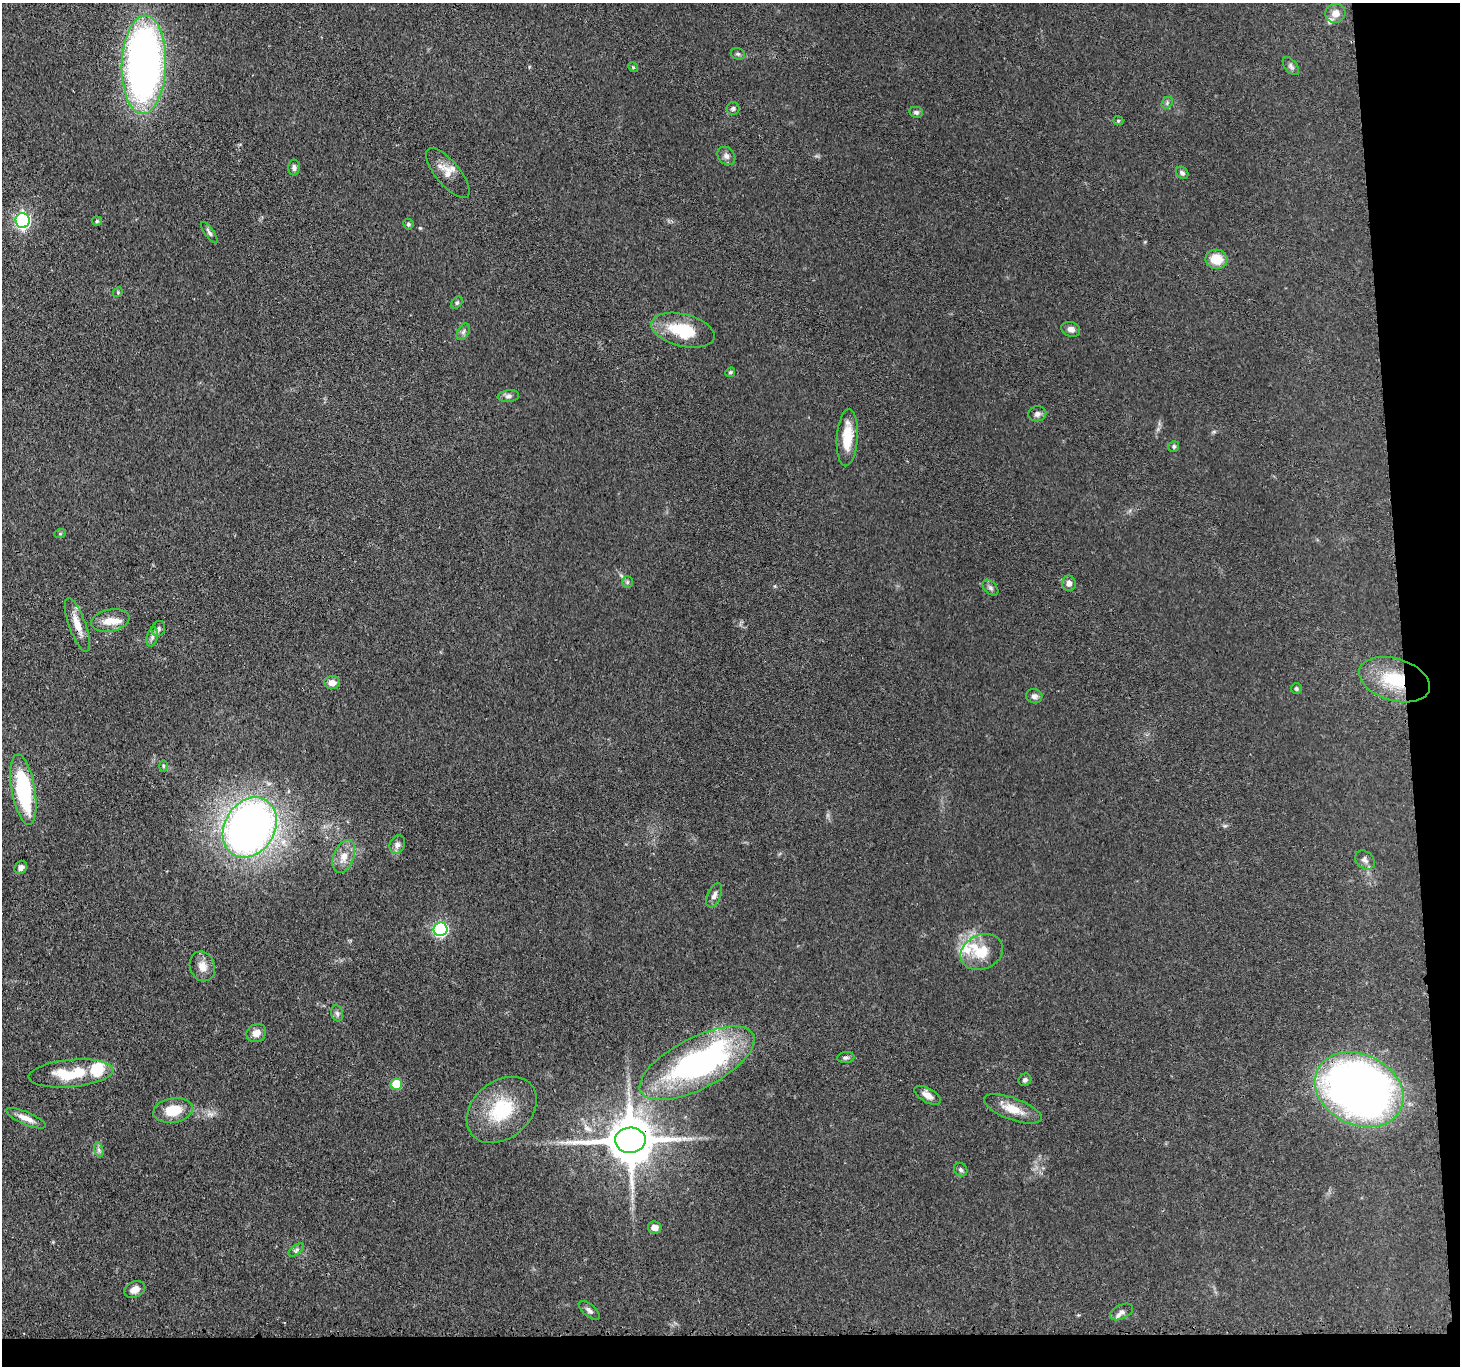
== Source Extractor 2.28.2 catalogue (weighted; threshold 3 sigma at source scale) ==
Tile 9 of 3 x 3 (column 3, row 3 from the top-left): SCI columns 2938-4395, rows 137-1500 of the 4416 x 4389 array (HDU 1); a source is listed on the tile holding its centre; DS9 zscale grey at full resolution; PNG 1462 x 1368 px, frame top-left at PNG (2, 3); each listed source drawn as its Kron ellipse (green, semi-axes under 4 px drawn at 4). Shown black and unused: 6% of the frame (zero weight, under 3 of 4 exposures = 3% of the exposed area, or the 3 px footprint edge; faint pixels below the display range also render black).
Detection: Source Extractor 2.28.2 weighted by HDU 2 'WHT'; one run over the whole footprint, this tile lists its part. Background 0.112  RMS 0.0053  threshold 0.0237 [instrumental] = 3 sigma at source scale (4.5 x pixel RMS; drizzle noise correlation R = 1.50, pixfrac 1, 0.05/0.05 arcsec/px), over >= 5 px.
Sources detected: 79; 7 inside a brighter listed object's ellipse — not listed separately; the other 72 listed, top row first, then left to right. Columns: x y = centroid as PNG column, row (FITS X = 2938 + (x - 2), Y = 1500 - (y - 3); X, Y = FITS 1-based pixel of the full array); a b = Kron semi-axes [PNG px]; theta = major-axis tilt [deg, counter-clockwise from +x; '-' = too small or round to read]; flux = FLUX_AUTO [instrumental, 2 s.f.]
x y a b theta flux
1335 13 10 9 - 4.3
738 54 7 5 -13 0.99
144 65 49 22 88 300
1291 66 10 6 -50 1.5
633 67 5 4 - 0.63
1167 103 6 5 - 1
733 109 6 6 - 1.1
916 112 7 5 -10 1.1
1118 121 5 4 - 0.72
726 156 10 8 -47 2.3
294 167 8 5 -89 1.5
448 173 31 12 -50 6.9
1182 173 7 5 -42 1.4
22 221 7 7 - 120
97 221 4 4 - 0.77
408 224 5 5 - 0.93
209 233 13 4 -55 1.5
1217 259 11 9 -8 9.9
118 292 5 4 - 0.59
457 303 6 5 - 0.92
1071 329 9 7 -20 2.5
683 330 32 16 -14 22
463 332 9 5 60 1.5
730 372 5 4 - 0.75
508 396 11 6 6 1.7
1037 414 9 7 9 1.9
847 438 28 10 86 13
1174 446 6 5 - 0.94
60 534 6 4 19 0.64
627 582 6 5 - 0.92
1069 583 7 7 - 2.6
990 588 9 6 -45 1.5
110 620 19 11 12 7.3
77 625 28 8 -70 7.5
158 629 8 6 66 1.5
152 637 10 5 77 1.8
1394 680 36 21 -17 27
332 683 8 6 -5 4.1
1296 689 5 5 - 0.93
1034 696 8 7 - 1.9
163 766 6 4 -89 0.74
23 790 35 11 -80 49
250 827 32 25 58 330
397 845 9 7 68 2.3
344 857 17 10 69 6.1
1365 860 11 8 -41 2.2
21 867 7 6 - 2.3
714 895 13 6 66 2.5
441 929 7 7 - 90
982 952 22 17 24 13
202 966 15 12 -70 5.1
337 1013 8 6 -73 1.5
256 1033 10 9 - 3.7
846 1058 8 5 6 1.2
697 1063 63 25 27 150
71 1073 42 13 5 20
1025 1080 7 6 - 1.4
396 1084 6 5 - 16
1359 1090 46 35 -26 380
927 1095 14 7 -30 3.8
1013 1109 30 11 -20 9.4
173 1110 20 12 10 12
502 1110 39 28 40 30
26 1118 21 6 -23 4.6
630 1140 15 12 2 2400
99 1150 7 4 -71 1.2
961 1170 7 6 - 1.2
655 1227 7 6 - 3.1
296 1250 9 4 36 1.3
135 1289 11 8 25 3.9
589 1310 13 6 -40 1.9
1122 1312 12 7 26 2.3
Overlapping masked pixels (flux is a lower limit): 4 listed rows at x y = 77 625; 1394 680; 1359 1090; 630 1140